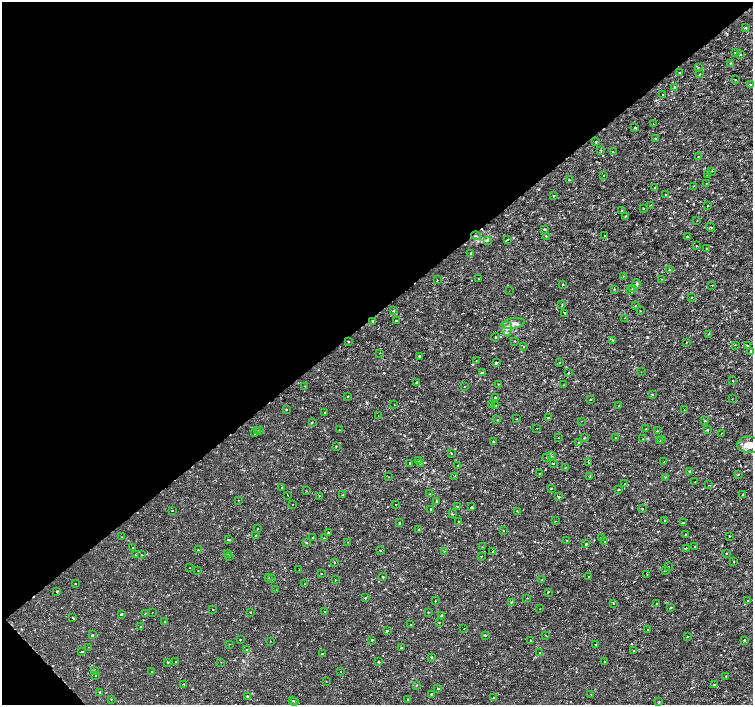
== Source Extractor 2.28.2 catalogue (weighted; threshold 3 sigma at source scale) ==
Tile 5 of 4 x 4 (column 1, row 2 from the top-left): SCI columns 5-1506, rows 3020-4425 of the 6012 x 5975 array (HDU 1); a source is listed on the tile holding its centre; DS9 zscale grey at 2 x 2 block average (1 PNG px = mean of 2 x 2 image px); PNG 755 x 707 px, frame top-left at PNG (2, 2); each listed source drawn as its Kron ellipse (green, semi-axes under 4 px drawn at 4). Shown black and unused: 45% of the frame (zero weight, under 2 of 3 exposures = <1% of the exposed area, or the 3 px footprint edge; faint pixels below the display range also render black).
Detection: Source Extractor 2.28.2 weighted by HDU 2 'WHT'; one run over the whole footprint, this tile lists its part. Background 3.55e-06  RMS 8.1e-04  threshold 0.00366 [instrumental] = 3 sigma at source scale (4.5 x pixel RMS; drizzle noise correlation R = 1.50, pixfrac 1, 0.0396/0.0396 arcsec/px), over >= 5 px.
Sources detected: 305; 7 cosmic-ray / hot-pixel residue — neither listed nor drawn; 1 coinciding with a brighter row at this scale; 1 inside a brighter listed object's ellipse — not listed separately; the other 296 listed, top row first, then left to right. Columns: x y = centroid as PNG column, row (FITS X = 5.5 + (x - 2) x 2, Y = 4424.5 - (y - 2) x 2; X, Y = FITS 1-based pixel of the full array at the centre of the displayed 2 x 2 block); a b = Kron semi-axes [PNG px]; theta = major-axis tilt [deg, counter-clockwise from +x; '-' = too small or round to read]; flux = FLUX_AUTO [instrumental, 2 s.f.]
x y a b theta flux
745 27 3 2 - 0.16
735 52 2 2 - 0.087
740 54 2 2 - 0.18
731 63 2 2 - 0.12
698 68 2 2 - 0.24
680 72 2 2 - 0.23
700 74 2 2 - 0.15
735 80 2 2 - 0.11
750 84 3 2 - 0.17
674 87 3 3 - 0.25
663 95 2 2 - 0.29
653 124 2 2 - 0.13
635 127 2 2 - 0.25
656 138 3 2 - 0.15
596 142 2 2 - 0.17
601 150 3 2 - 0.13
613 152 2 2 - 0.12
698 157 3 2 - 0.088
712 171 2 2 - 0.11
707 174 3 2 - 0.17
603 176 2 2 - 0.1
569 180 2 2 - 0.2
706 183 2 2 - 0.12
693 186 2 2 - 0.097
654 187 2 2 - 0.12
666 194 2 2 - 0.11
554 196 2 2 - 0.16
650 205 2 2 - 0.11
708 206 2 2 - 0.15
644 208 2 2 - 0.12
621 210 2 2 - 0.12
625 217 2 2 - 0.076
697 221 2 2 - 0.13
711 227 4 2 - 0.14
544 229 2 2 - 0.44
604 235 2 2 - 0.14
476 236 5 2 - 0.2
546 236 2 2 - 0.33
687 237 2 2 - 0.27
508 239 2 2 - 0.21
487 240 3 2 - 0.16
696 246 2 2 - 0.19
706 248 2 2 - 0.11
471 253 2 2 - 0.64
669 270 2 2 - 0.13
623 276 2 2 - 0.13
479 279 2 2 - 0.08
661 279 2 2 - 0.081
437 280 2 2 - 0.15
636 284 5 4 - 0.3
563 285 2 2 - 0.42
712 285 2 2 - 0.08
632 288 3 2 - 0.14
614 289 2 2 - 0.09
631 290 3 2 - 0.17
509 291 2 2 - 0.07
691 297 2 2 - 0.097
562 305 2 2 - 0.17
635 305 3 2 - 0.14
393 311 2 2 - 0.55
640 311 2 2 - 0.19
565 313 2 2 - 0.34
624 318 2 2 - 0.067
373 321 3 2 - 0.17
396 321 2 2 - 0.59
513 323 12 5 9 1.2
507 329 8 5 -86 0.82
708 334 2 2 - 0.14
495 337 4 2 - 0.087
613 340 2 2 - 0.18
515 341 2 2 - 0.14
348 342 2 2 - 0.26
686 342 2 2 - 0.12
735 345 2 2 - 0.15
747 345 2 2 - 0.14
524 347 2 2 - 0.17
751 351 2 2 - 0.33
380 353 2 2 - 0.093
419 356 2 2 - 0.63
476 361 2 2 - 0.083
496 363 2 2 - 0.5
559 363 2 2 - 0.077
641 372 2 2 - 0.077
482 373 2 2 - 0.5
568 373 2 2 - 0.12
732 381 2 2 - 0.36
416 383 2 2 - 0.2
498 384 2 2 - 0.093
563 385 2 2 - 0.076
305 386 2 2 - 0.13
464 387 2 2 - 0.077
652 395 3 2 - 0.15
347 397 2 2 - 0.14
495 397 2 2 - 0.26
590 399 2 2 - 0.23
732 399 2 2 - 0.066
394 404 2 2 - 0.064
491 404 2 2 - 0.13
496 406 2 2 - 0.076
619 406 2 2 - 0.09
286 409 2 2 - 0.13
684 410 2 2 - 0.12
325 413 2 2 - 0.1
378 415 2 2 - 0.07
548 418 2 2 - 0.16
497 419 3 2 - 0.099
516 419 2 2 - 0.094
581 421 2 2 - 0.087
705 421 2 2 - 0.17
312 423 3 2 - 0.17
537 428 2 2 - 0.07
645 429 2 2 - 0.13
257 430 3 2 - 0.14
260 430 2 2 - 0.12
339 430 2 2 - 0.066
707 430 3 2 - 0.23
657 431 2 2 - 0.14
255 433 2 2 - 0.25
721 433 2 2 - 0.08
558 438 2 2 - 0.21
584 438 3 2 - 0.14
615 438 2 2 - 0.13
643 439 2 2 - 0.13
662 440 2 2 - 0.12
493 441 2 2 - 0.28
660 441 3 2 - 0.096
579 442 2 2 - 0.63
749 445 12 8 -3 2.2
336 446 2 2 - 0.14
451 454 2 2 - 0.15
551 456 3 2 - 0.16
546 457 2 2 - 0.066
418 460 2 2 - 0.11
664 462 2 2 - 0.35
410 463 2 2 - 1.3
420 463 2 2 - 0.081
554 463 2 2 - 0.18
588 463 2 2 - 0.32
457 466 2 2 - 0.13
565 468 2 2 - 0.1
689 472 2 2 - 0.19
540 473 2 2 - 0.12
738 474 3 2 - 0.099
455 476 2 2 - 0.087
590 476 2 2 - 0.099
389 477 2 2 - 0.066
665 477 2 2 - 0.11
695 482 2 2 - 0.16
625 484 2 2 - 0.17
709 485 2 2 - 0.095
282 488 2 2 - 0.26
551 488 2 2 - 0.12
618 489 2 2 - 0.19
306 491 2 2 - 0.086
430 494 2 2 - 0.15
288 495 2 2 - 0.12
343 495 3 2 - 0.12
742 495 2 2 - 0.27
319 496 2 2 - 0.093
558 497 2 2 - 0.59
238 500 2 2 - 0.11
436 501 2 2 - 0.16
292 504 2 2 - 0.34
396 505 2 2 - 0.31
457 506 3 2 - 0.13
471 507 3 2 - 0.23
431 509 2 2 - 0.47
642 509 2 2 - 0.18
172 511 2 2 - 0.31
517 511 2 2 - 0.13
452 514 2 2 - 0.2
664 520 2 2 - 0.11
459 521 2 2 - 0.1
555 521 2 2 - 0.087
399 523 2 2 - 0.25
683 523 2 2 - 0.25
258 529 2 2 - 0.14
419 530 2 2 - 0.11
503 530 2 2 - 0.076
328 532 2 2 - 0.28
685 534 2 2 - 0.13
256 535 2 2 - 0.29
729 536 2 2 - 0.21
121 537 2 2 - 0.061
312 538 2 2 - 0.21
324 538 2 2 - 0.32
601 538 2 2 - 0.22
228 539 4 2 - 0.17
567 540 2 2 - 0.11
306 542 3 2 - 0.29
348 542 2 2 - 0.099
605 542 2 2 - 0.19
586 544 2 2 - 0.37
482 547 2 2 - 0.12
695 547 2 2 - 0.33
133 548 2 2 - 0.32
686 548 2 2 - 0.13
198 550 2 2 - 0.15
380 550 2 2 - 0.11
444 551 2 2 - 0.2
493 552 2 2 - 0.23
227 553 2 2 - 0.11
726 553 2 2 - 0.4
136 554 2 2 - 0.16
141 555 2 2 - 0.11
230 556 2 2 - 0.26
481 557 2 2 - 0.072
734 561 2 2 - 0.16
335 563 2 2 - 0.082
190 567 2 2 - 0.064
668 567 2 2 - 0.098
198 570 3 2 - 0.11
299 570 2 2 - 0.076
666 570 2 2 - 0.067
321 574 2 2 - 0.13
647 574 2 2 - 0.085
383 577 2 2 - 0.28
589 577 2 2 - 0.086
268 578 2 2 - 0.09
272 579 2 2 - 0.19
335 580 2 2 - 0.098
542 580 2 2 - 0.1
75 584 2 2 - 0.079
305 584 2 2 - 0.1
276 590 2 2 - 0.063
57 591 2 2 - 0.27
548 592 2 2 - 0.37
365 598 3 2 - 0.19
527 598 2 2 - 0.093
435 601 2 2 - 0.11
748 601 3 2 - 0.21
511 602 3 2 - 0.17
613 603 2 2 - 0.15
656 604 2 2 - 0.26
671 607 2 2 - 0.28
213 609 2 2 - 0.19
540 609 2 2 - 0.069
152 612 2 2 - 0.068
250 612 2 2 - 0.22
325 612 2 2 - 0.4
428 612 2 2 - 0.1
145 613 2 2 - 0.1
121 614 2 2 - 0.64
441 616 2 2 - 0.13
73 618 2 2 - 0.4
165 621 2 2 - 0.12
439 622 2 2 - 0.18
410 625 2 2 - 0.18
141 627 2 2 - 0.14
464 629 2 2 - 0.081
648 630 2 2 - 0.095
387 631 2 2 - 0.55
92 635 3 2 - 0.27
486 635 2 2 - 0.51
546 635 2 2 - 0.085
687 637 2 2 - 0.14
240 640 2 2 - 0.26
372 640 2 2 - 0.46
744 640 2 2 - 0.77
270 641 2 2 - 0.066
530 641 2 2 - 0.12
229 644 2 2 - 0.15
596 645 2 2 - 0.22
88 647 2 2 - 0.077
401 648 2 2 - 0.47
247 650 2 2 - 0.088
634 651 2 2 - 0.074
82 652 2 2 - 0.11
540 653 2 2 - 0.13
322 654 2 2 - 0.13
431 657 2 2 - 0.34
176 661 2 2 - 0.06
379 661 2 2 - 0.27
605 661 2 2 - 0.2
168 662 2 2 - 0.25
221 662 2 2 - 0.14
94 670 3 2 - 0.2
152 671 2 2 - 0.2
341 672 2 2 - 0.12
95 675 2 2 - 0.14
726 676 2 2 - 0.15
326 682 2 2 - 0.063
183 684 2 2 - 0.2
714 684 4 2 - 0.23
417 685 3 2 - 0.12
438 689 2 2 - 0.19
100 692 2 2 - 0.32
431 694 2 2 - 0.26
591 694 2 2 - 0.095
247 696 2 2 - 0.29
494 697 2 2 - 0.17
111 699 2 2 - 0.13
408 699 2 2 - 0.12
292 701 2 2 - 0.11
295 701 2 2 - 0.32
659 701 3 2 - 0.1
Isophote crosses this tile's border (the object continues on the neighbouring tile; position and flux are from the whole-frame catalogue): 1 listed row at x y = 749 445
Diffuse or blended objects may show on this block-average render without a row.